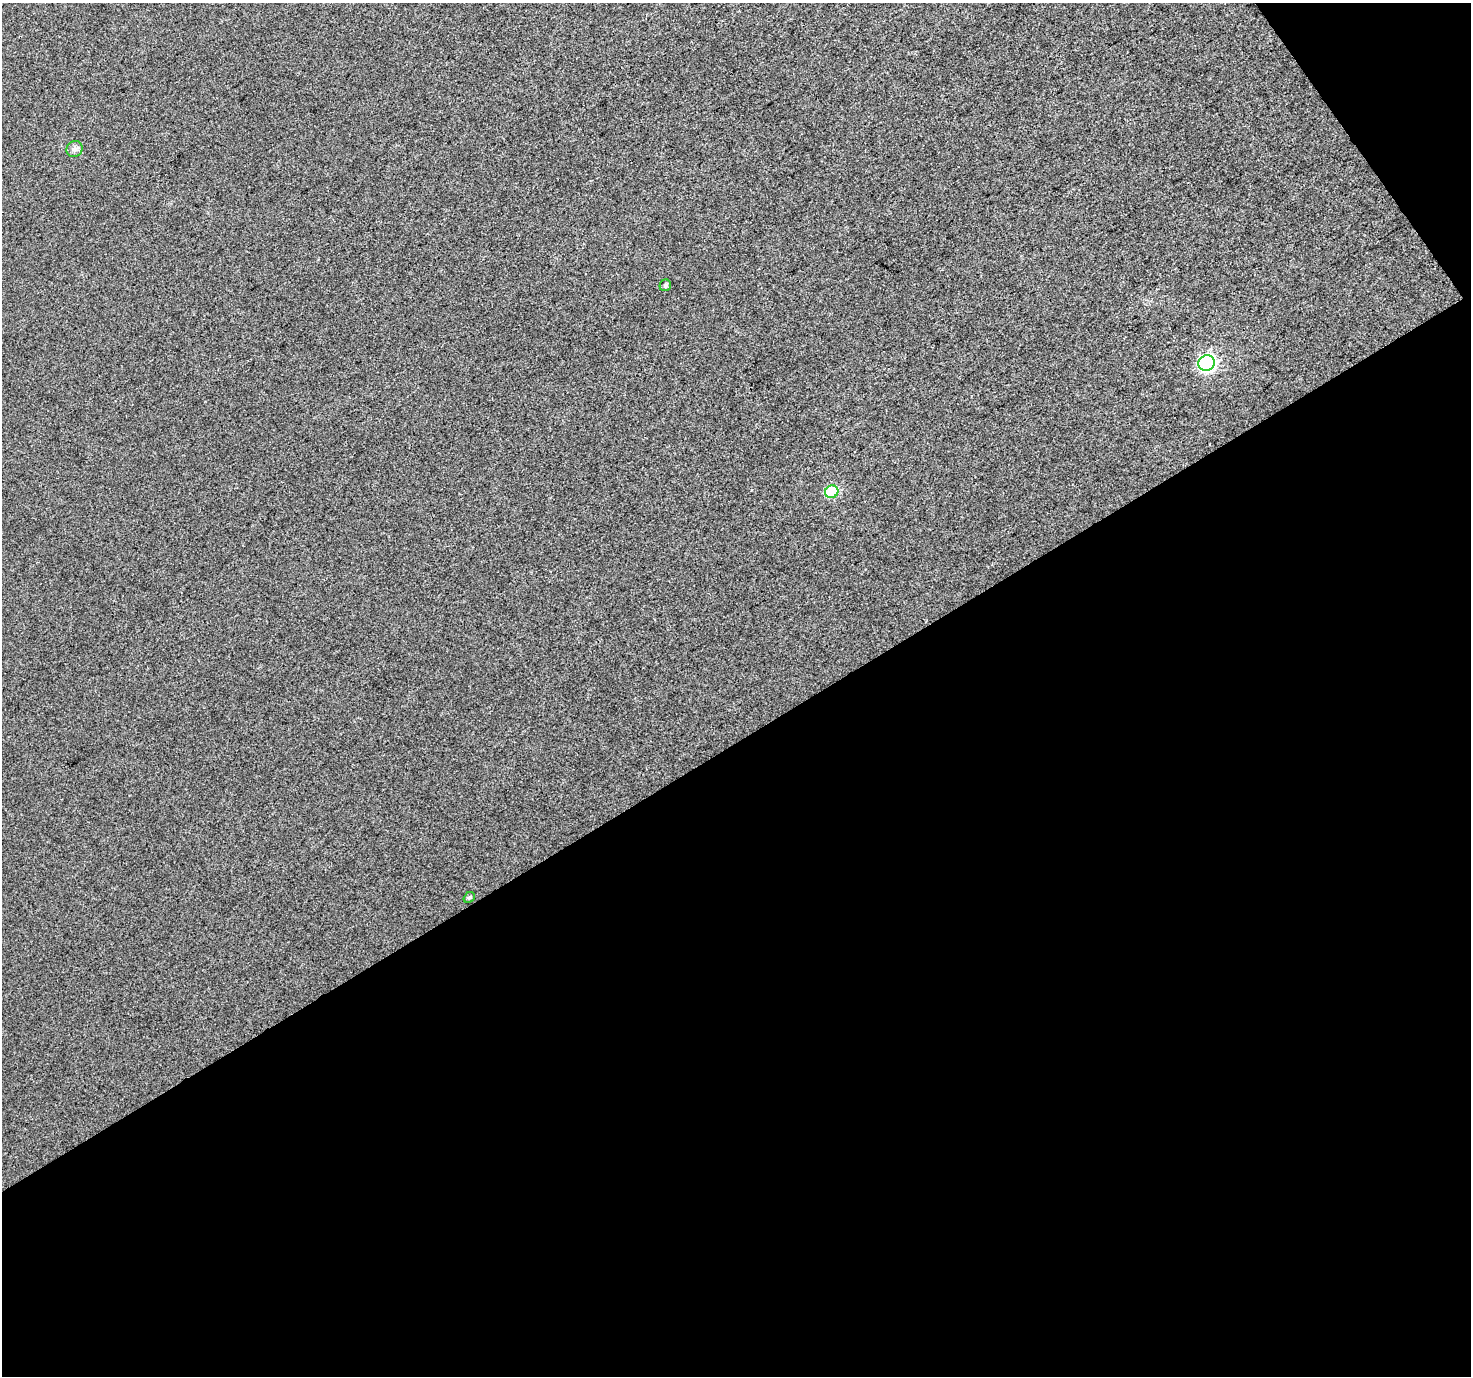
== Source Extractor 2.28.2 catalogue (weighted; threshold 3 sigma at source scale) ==
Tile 4 of 2 x 2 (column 2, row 2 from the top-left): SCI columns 1469-2937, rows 69-1442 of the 2940 x 2902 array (HDU 1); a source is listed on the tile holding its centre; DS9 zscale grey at full resolution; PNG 1473 x 1378 px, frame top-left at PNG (2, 3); each listed source drawn as its Kron ellipse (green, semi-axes under 4 px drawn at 4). Shown black and unused: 48% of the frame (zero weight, under 3 of 4 exposures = <1% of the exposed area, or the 3 px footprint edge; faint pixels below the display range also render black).
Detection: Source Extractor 2.28.2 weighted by HDU 2 'WHT'; one run over the whole footprint, this tile lists its part. Background 0.0124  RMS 0.011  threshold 0.0494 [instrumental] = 3 sigma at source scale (4.5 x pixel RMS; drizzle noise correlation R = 1.50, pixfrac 1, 0.0396/0.0396 arcsec/px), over >= 5 px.
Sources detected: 5; all 5 listed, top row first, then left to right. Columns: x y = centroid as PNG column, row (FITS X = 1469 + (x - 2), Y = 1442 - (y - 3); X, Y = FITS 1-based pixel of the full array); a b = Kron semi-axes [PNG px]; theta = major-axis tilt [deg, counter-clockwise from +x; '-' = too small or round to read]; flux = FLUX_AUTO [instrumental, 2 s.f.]
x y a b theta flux
75 149 8 7 - 4.1
665 285 6 5 - 2.4
1207 363 8 7 - 230
832 492 6 6 - 60
469 897 6 5 - 1.9